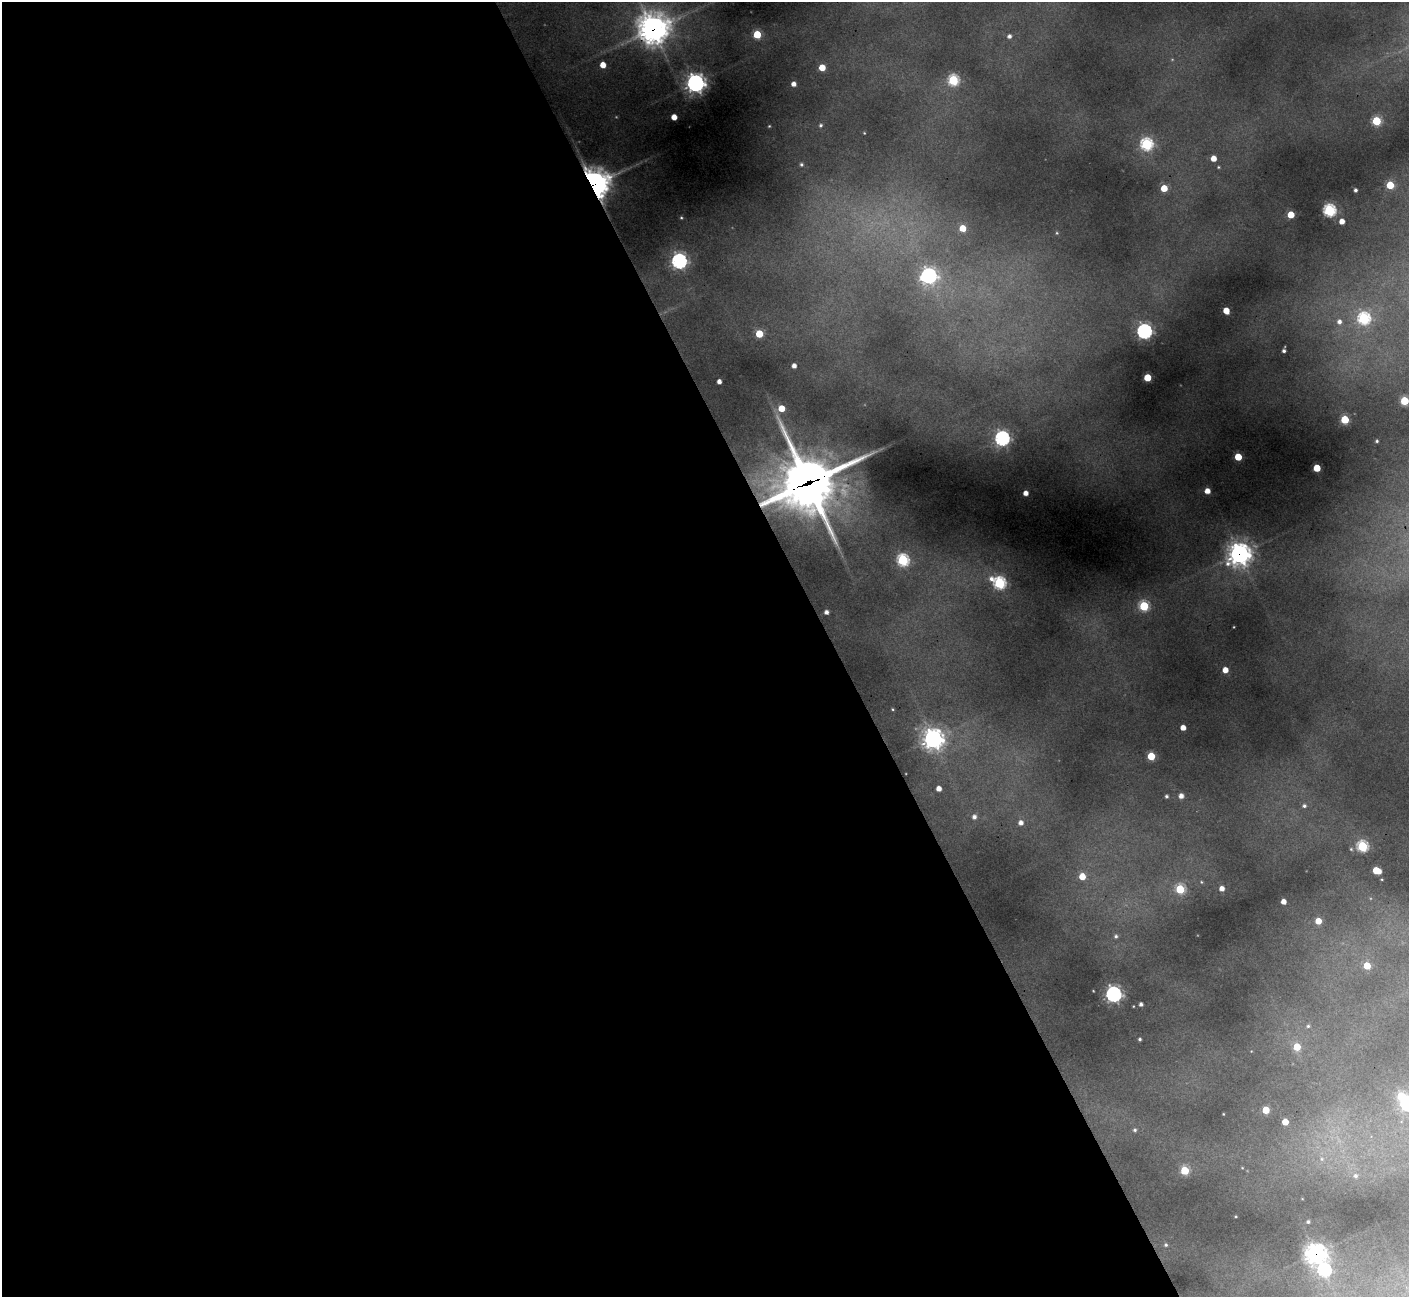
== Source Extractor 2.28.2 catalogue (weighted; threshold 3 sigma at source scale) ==
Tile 9 of 4 x 4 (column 1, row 3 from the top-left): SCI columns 4-1410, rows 1583-2877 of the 5630 x 5619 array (HDU 1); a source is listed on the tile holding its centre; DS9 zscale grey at full resolution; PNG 1411 x 1299 px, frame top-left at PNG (2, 2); no overlay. Shown black and unused: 59% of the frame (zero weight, under 3 of 4 exposures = <1% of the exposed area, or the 3 px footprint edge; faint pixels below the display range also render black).
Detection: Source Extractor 2.28.2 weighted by HDU 2 'WHT'; one run over the whole footprint, this tile lists its part. Background 0.448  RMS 0.015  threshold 0.0664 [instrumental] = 3 sigma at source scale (4.5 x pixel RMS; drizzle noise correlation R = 1.50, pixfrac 1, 0.05/0.05 arcsec/px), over >= 5 px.
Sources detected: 97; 1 inside a brighter object's white glare — not listed; the other 96 listed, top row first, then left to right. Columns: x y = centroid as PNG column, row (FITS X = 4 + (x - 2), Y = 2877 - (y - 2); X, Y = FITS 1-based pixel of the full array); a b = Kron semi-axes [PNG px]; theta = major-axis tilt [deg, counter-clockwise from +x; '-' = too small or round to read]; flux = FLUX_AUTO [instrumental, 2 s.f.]
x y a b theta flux
653 29 12 12 - 1600
757 34 5 5 - 60
1009 36 4 4 - 5.1
603 65 5 4 - 20
822 67 5 5 - 31
953 80 6 5 - 150
695 83 7 7 - 750
794 84 4 4 - 9.6
674 117 4 4 - 18
1376 121 5 5 - 92
821 125 5 5 - 2.9
769 126 4 3 - 1.4
864 133 3 3 - 1.1
1146 144 6 6 - 220
1213 158 4 4 - 16
801 164 5 4 - 3
1218 167 4 3 - 1.4
594 184 10 9 - 1900
1390 185 5 5 - 55
1164 188 5 4 - 33
1355 190 4 3 - 3.8
1329 210 6 5 - 250
1291 215 5 5 - 34
681 218 4 3 - 1.7
1342 221 4 4 - 14
962 228 5 5 - 28
1057 233 5 4 - 1.9
679 261 6 6 - 500
929 276 7 6 - 530
1226 311 5 4 - 24
1364 318 6 6 - 220
1339 321 7 6 - 7.9
1144 331 6 6 - 460
759 334 5 5 - 52
1284 351 4 3 - 3.8
794 366 4 4 - 8.3
1147 377 5 5 - 56
719 381 4 4 - 8.5
1404 401 5 5 - 81
781 408 5 5 - 29
1345 419 5 5 - 75
1002 438 6 6 - 450
1377 441 3 3 - 2.2
1238 457 5 4 - 51
1317 468 5 5 - 49
808 483 29 28 - 3800
1207 491 4 4 - 15
1026 493 4 4 - 11
1239 554 9 9 - 910
903 560 6 6 - 200
992 579 8 7 - 8.9
999 583 6 6 - 220
1144 606 5 5 - 120
826 612 4 4 - 6.3
1234 627 3 2 - 0.92
1225 670 4 4 - 18
893 709 4 3 - 1.6
1183 728 4 4 - 13
933 739 8 8 - 950
1151 756 5 5 - 60
939 789 4 4 - 12
1166 796 3 3 - 3
1181 796 4 4 - 9.7
1304 806 6 5 - 4.3
974 817 5 5 - 6.1
1021 823 5 5 - 8.5
1362 846 6 5 - 160
1376 870 6 5 - 48
1082 876 5 5 - 27
1201 882 4 4 - 1.5
1222 888 4 4 - 9.9
1180 889 5 5 - 94
1283 902 4 4 - 12
1318 921 5 5 - 24
1116 936 6 5 - 3.8
1367 966 5 5 - 39
1114 994 7 6 - 470
1141 1004 4 4 - 4.7
1133 1006 3 2 - 0.98
1308 1026 5 4 - 2.2
1140 1039 3 3 - 2.6
1297 1047 5 5 - 41
1407 1104 6 6 - 330
1266 1110 5 5 - 39
1223 1114 3 2 - 1.1
1285 1122 5 4 - 26
1135 1130 5 5 - 3
1322 1159 7 6 - 4.7
1242 1168 5 3 - 1.2
1185 1170 5 5 - 73
1356 1176 7 6 - 4
1236 1217 3 2 - 1.2
1308 1222 3 3 - 2.5
1166 1245 5 4 - 2.2
1316 1254 9 9 - 740
1324 1270 6 6 - 240
Overlapping masked pixels (flux is a lower limit): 5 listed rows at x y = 653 29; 594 184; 808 483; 1239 554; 1316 1254
Isophote crosses this tile's border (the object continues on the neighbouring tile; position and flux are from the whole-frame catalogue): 2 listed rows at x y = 1404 401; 1407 1104